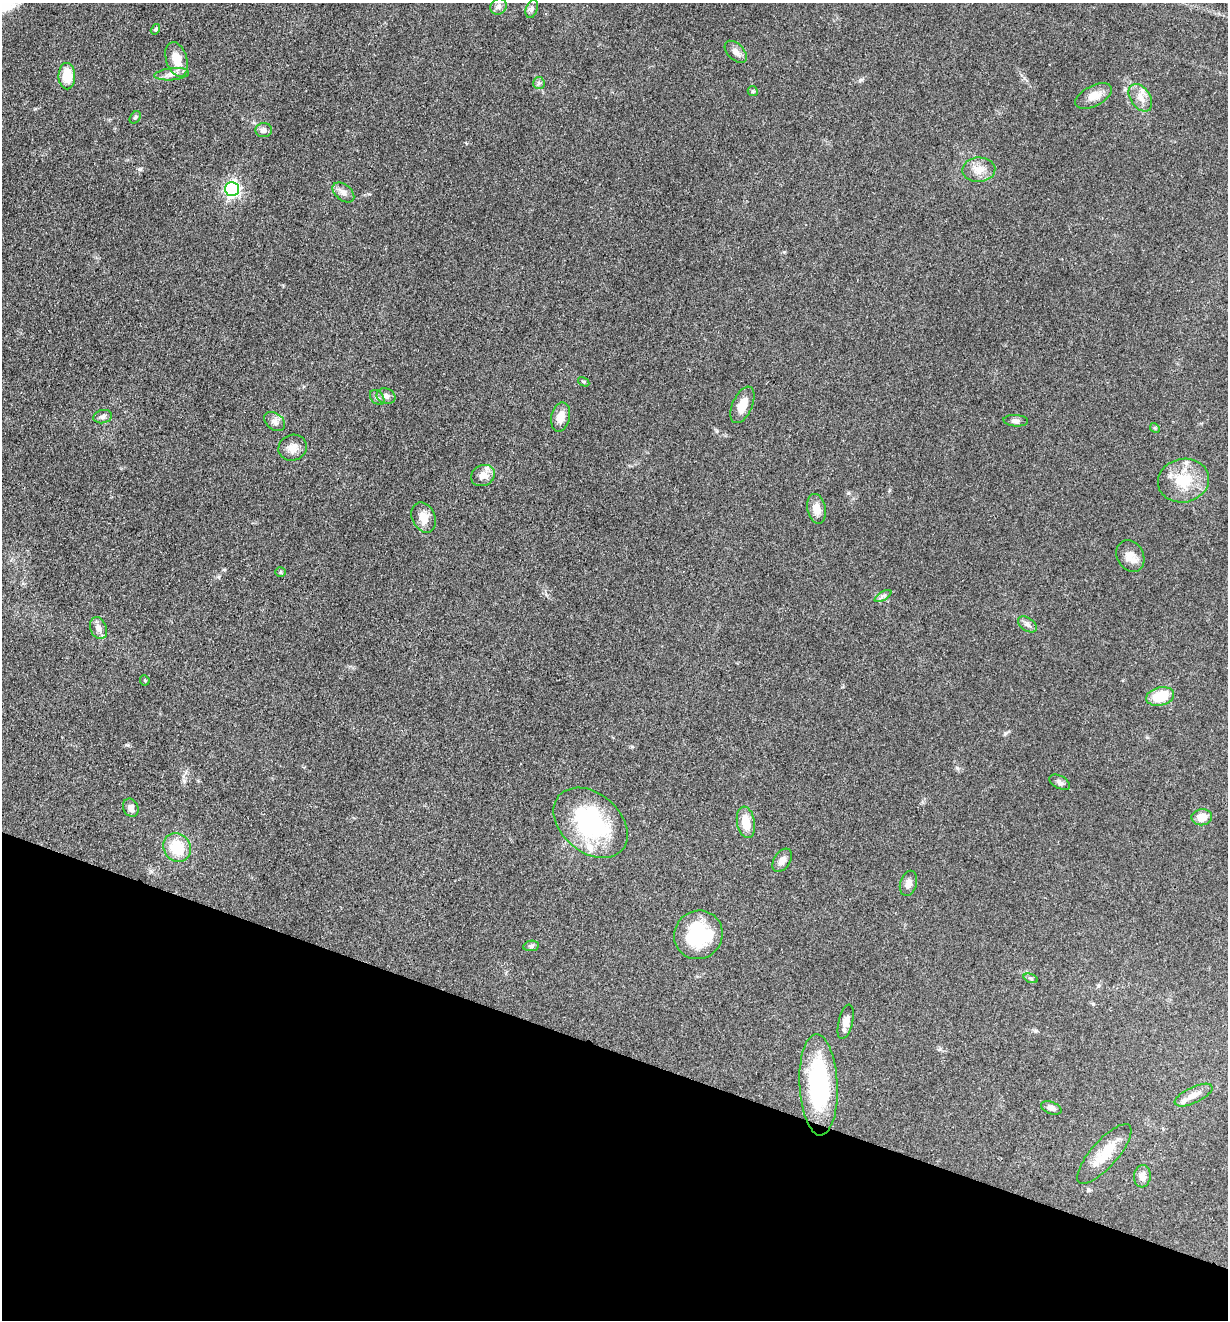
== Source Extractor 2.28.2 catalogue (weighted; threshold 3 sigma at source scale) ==
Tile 15 of 4 x 4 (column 3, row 4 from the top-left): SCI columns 2711-3936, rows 2-1319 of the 5294 x 5274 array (HDU 1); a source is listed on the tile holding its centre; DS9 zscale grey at full resolution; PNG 1230 x 1322 px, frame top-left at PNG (2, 3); each listed source drawn as its Kron ellipse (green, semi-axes under 4 px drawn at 4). Shown black and unused: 20% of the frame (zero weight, under 3 of 4 exposures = <1% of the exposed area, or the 3 px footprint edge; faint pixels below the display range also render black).
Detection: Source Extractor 2.28.2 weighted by HDU 2 'WHT'; one run over the whole footprint, this tile lists its part. Background 0.0742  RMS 0.0056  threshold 0.025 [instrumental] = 3 sigma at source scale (4.5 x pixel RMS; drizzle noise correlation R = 1.50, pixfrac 1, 0.05/0.05 arcsec/px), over >= 5 px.
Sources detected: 58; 4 inside a brighter listed object's ellipse — not listed separately; the other 54 listed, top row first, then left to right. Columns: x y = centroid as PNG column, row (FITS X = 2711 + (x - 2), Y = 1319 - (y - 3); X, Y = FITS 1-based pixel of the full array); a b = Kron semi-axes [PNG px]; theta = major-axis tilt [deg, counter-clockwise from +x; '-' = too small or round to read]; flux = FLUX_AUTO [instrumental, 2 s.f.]
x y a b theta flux
499 7 8 7 - 2
532 9 9 5 69 1.6
155 29 5 4 - 0.77
736 52 13 8 -45 3.4
177 59 18 10 -72 9
172 74 17 6 5 3.4
67 76 13 8 -88 14
539 83 6 6 - 1.3
753 91 5 4 - 0.76
1094 96 20 10 27 6.2
1140 98 15 10 -56 4.9
135 117 7 5 50 0.96
264 130 8 7 - 2.2
979 170 16 12 3 6.5
232 189 7 7 - 160
343 192 12 8 -40 3.3
584 382 6 4 -32 0.71
386 396 9 7 -20 2.5
377 398 9 6 -48 1.5
742 405 19 10 66 8
103 417 9 6 13 2
561 417 15 9 77 6.4
1016 421 12 6 -4 1.9
275 422 11 8 -38 2.7
1155 428 5 4 - 0.72
293 448 14 13 - 4.8
483 475 12 10 27 5
1183 481 26 21 13 18
817 509 15 9 -78 5.7
424 517 16 11 -65 6.1
1130 556 17 13 -61 5.8
281 572 5 4 - 0.74
883 596 9 4 32 1.4
1027 624 10 6 -34 2.1
98 628 11 8 -68 3.3
145 680 5 4 - 0.58
1160 696 14 9 13 16
1060 782 11 6 -28 1.8
131 808 9 7 -64 2.5
1202 817 10 8 6 6.7
746 822 16 9 -80 9.6
591 823 42 29 -40 64
177 847 15 13 -54 17
782 860 13 8 57 3.4
908 883 13 8 75 3.7
698 935 25 24 - 35
531 946 8 5 10 1.2
1031 978 7 4 -20 0.97
846 1022 18 7 76 4.4
818 1085 51 19 -87 60
1194 1095 20 8 25 5.5
1051 1108 10 6 -21 2.3
1104 1154 38 13 49 14
1142 1176 11 8 86 3.7
Unlisted compact peaks at least as high as the median listed source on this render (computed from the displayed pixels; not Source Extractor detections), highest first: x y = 140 169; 127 745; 848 493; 184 781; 1005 733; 784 252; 957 768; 35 109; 1024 78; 861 80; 632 747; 1035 1031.